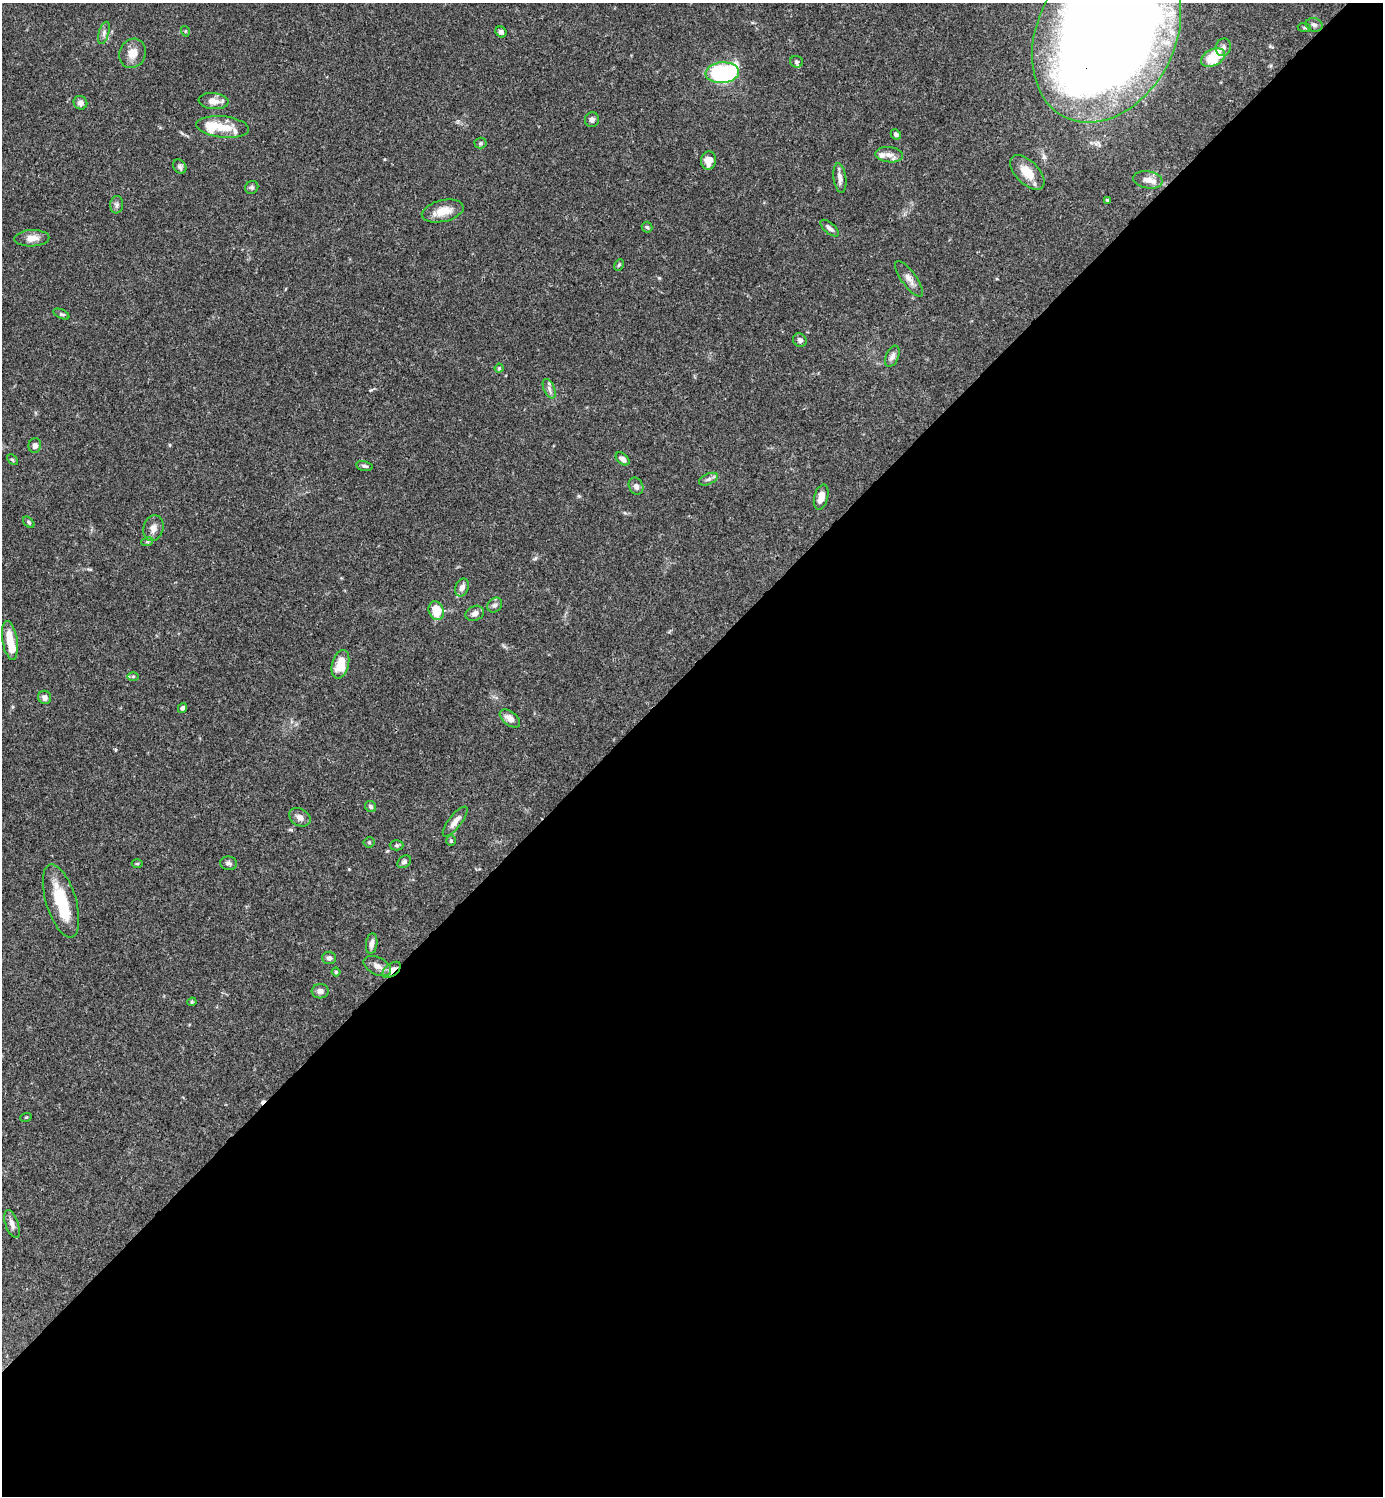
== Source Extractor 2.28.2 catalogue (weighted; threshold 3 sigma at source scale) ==
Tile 15 of 4 x 4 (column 3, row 4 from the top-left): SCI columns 3062-4442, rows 1-1494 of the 5981 x 5981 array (HDU 1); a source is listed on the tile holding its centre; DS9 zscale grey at full resolution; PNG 1385 x 1498 px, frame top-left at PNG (2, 3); each listed source drawn as its Kron ellipse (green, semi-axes under 4 px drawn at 4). Shown black and unused: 55% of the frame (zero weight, under 3 of 4 exposures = <1% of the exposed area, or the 3 px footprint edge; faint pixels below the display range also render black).
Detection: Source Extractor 2.28.2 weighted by HDU 2 'WHT'; one run over the whole footprint, this tile lists its part. Background 0.066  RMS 0.0032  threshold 0.0144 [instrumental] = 3 sigma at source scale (4.5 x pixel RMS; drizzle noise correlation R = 1.50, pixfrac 1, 0.05/0.05 arcsec/px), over >= 5 px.
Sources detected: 83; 3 inside a brighter object's white glare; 1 cosmic-ray / hot-pixel residue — neither listed nor drawn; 3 inside a brighter listed object's ellipse — not listed separately; the other 76 listed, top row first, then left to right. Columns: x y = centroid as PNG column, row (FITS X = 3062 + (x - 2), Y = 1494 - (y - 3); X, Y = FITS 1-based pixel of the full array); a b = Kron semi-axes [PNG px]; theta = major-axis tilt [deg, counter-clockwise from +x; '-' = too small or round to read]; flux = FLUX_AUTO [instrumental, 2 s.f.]
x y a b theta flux
1314 25 8 7 - 1.1
1304 28 7 3 -8 0.44
185 31 5 3 - 0.29
501 32 6 5 - 1.1
104 33 11 5 74 1.1
1107 34 93 68 63 790
1223 47 9 7 75 1
133 53 15 13 63 3.6
1213 57 13 8 28 6.8
797 62 6 6 - 0.66
722 73 17 10 5 48
213 101 15 8 -5 2.8
80 103 7 6 - 1.4
592 120 7 7 - 1.1
223 127 27 10 -6 7
896 134 5 4 - 0.95
481 143 6 5 - 0.58
889 155 14 7 -6 2
709 161 9 7 80 3.1
180 167 8 6 -56 0.8
1027 172 21 11 -46 5.9
840 178 15 6 -82 1.7
1148 180 15 8 -9 2.4
252 187 7 6 - 0.68
1107 200 4 3 - 0.4
117 205 8 6 84 0.94
443 211 21 10 13 5.1
647 227 5 5 - 0.52
830 228 11 5 -41 1.3
32 238 17 8 3 2.7
619 265 6 4 66 0.42
909 279 21 7 -54 2.2
61 314 8 4 -26 0.58
800 340 7 6 - 0.94
892 356 11 6 66 1.4
499 368 4 4 - 0.38
549 389 10 5 -66 1.2
35 445 7 6 - 1.4
622 459 8 5 -41 1.4
12 460 6 3 -45 0.38
364 466 8 4 -12 0.7
708 479 10 5 25 0.98
636 486 9 7 -63 1.4
821 497 13 7 75 2.7
29 522 7 4 -47 0.59
153 528 13 10 75 2
147 542 6 4 19 0.43
462 587 9 6 67 1.7
495 605 8 6 47 0.98
436 611 9 7 -69 6.8
475 613 9 7 24 1.4
10 640 20 7 -81 6
340 664 15 8 74 6.1
133 676 6 4 0 0.42
45 697 7 6 - 1.3
182 708 5 4 - 0.83
510 718 12 6 -38 2.2
371 806 6 5 - 0.75
300 817 11 8 -30 1.8
455 821 18 6 52 2.2
451 841 5 4 - 0.43
369 842 5 5 - 0.42
397 845 7 5 -1 0.57
404 862 7 5 40 0.87
229 863 8 7 - 0.93
137 864 5 3 - 0.33
61 901 38 15 -73 13
372 944 10 5 82 1.5
329 958 7 6 - 1.2
377 966 15 8 -28 2.2
392 970 11 6 37 2.5
336 972 4 4 - 0.39
320 991 8 7 - 1.6
192 1002 5 4 - 0.4
26 1117 6 3 19 0.32
12 1224 14 6 -72 1.8
Overlapping masked pixels (flux is a lower limit): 3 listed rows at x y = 1107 34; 1027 172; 392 970
Isophote crosses this tile's border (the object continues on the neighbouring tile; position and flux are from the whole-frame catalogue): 1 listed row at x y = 1107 34